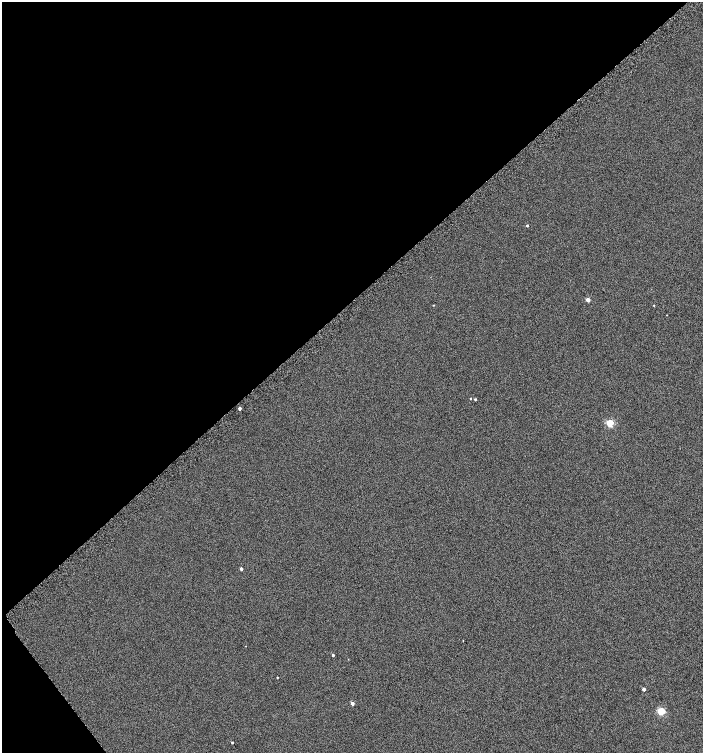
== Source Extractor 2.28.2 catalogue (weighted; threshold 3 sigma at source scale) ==
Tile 5 of 4 x 4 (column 1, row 2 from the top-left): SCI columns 236-1637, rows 3028-4528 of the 6008 x 6064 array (HDU 1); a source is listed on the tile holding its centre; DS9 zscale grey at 2 x 2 block average (1 PNG px = mean of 2 x 2 image px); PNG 705 x 755 px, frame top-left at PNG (2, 2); no overlay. Shown black and unused: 41% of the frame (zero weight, under 4 of 8 exposures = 2% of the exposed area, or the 3 px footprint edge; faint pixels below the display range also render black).
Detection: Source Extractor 2.28.2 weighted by HDU 2 'WHT'; one run over the whole footprint, this tile lists its part. Background -0.0786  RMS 0.26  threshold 1.07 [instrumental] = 3 sigma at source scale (4.09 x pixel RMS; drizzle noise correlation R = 1.36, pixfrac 0.8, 0.0396/0.0396 arcsec/px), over >= 5 px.
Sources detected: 16; all 16 listed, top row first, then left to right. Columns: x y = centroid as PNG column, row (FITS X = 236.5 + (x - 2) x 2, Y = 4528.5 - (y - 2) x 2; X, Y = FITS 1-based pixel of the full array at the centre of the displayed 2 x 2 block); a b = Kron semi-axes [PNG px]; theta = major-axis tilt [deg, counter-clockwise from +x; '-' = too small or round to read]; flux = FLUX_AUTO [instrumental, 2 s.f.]
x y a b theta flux
527 225 2 2 - 86
588 300 2 2 - 490
433 305 2 2 - 26
654 305 2 2 - 26
470 399 2 2 - 30
475 399 2 2 - 60
240 408 2 2 - 170
610 423 3 3 - 2200
241 569 2 2 - 150
463 640 2 2 - 20
333 655 2 2 - 96
277 677 2 2 - 37
644 689 2 2 - 210
352 703 3 2 - 220
661 711 3 3 - 2700
232 742 2 2 - 53